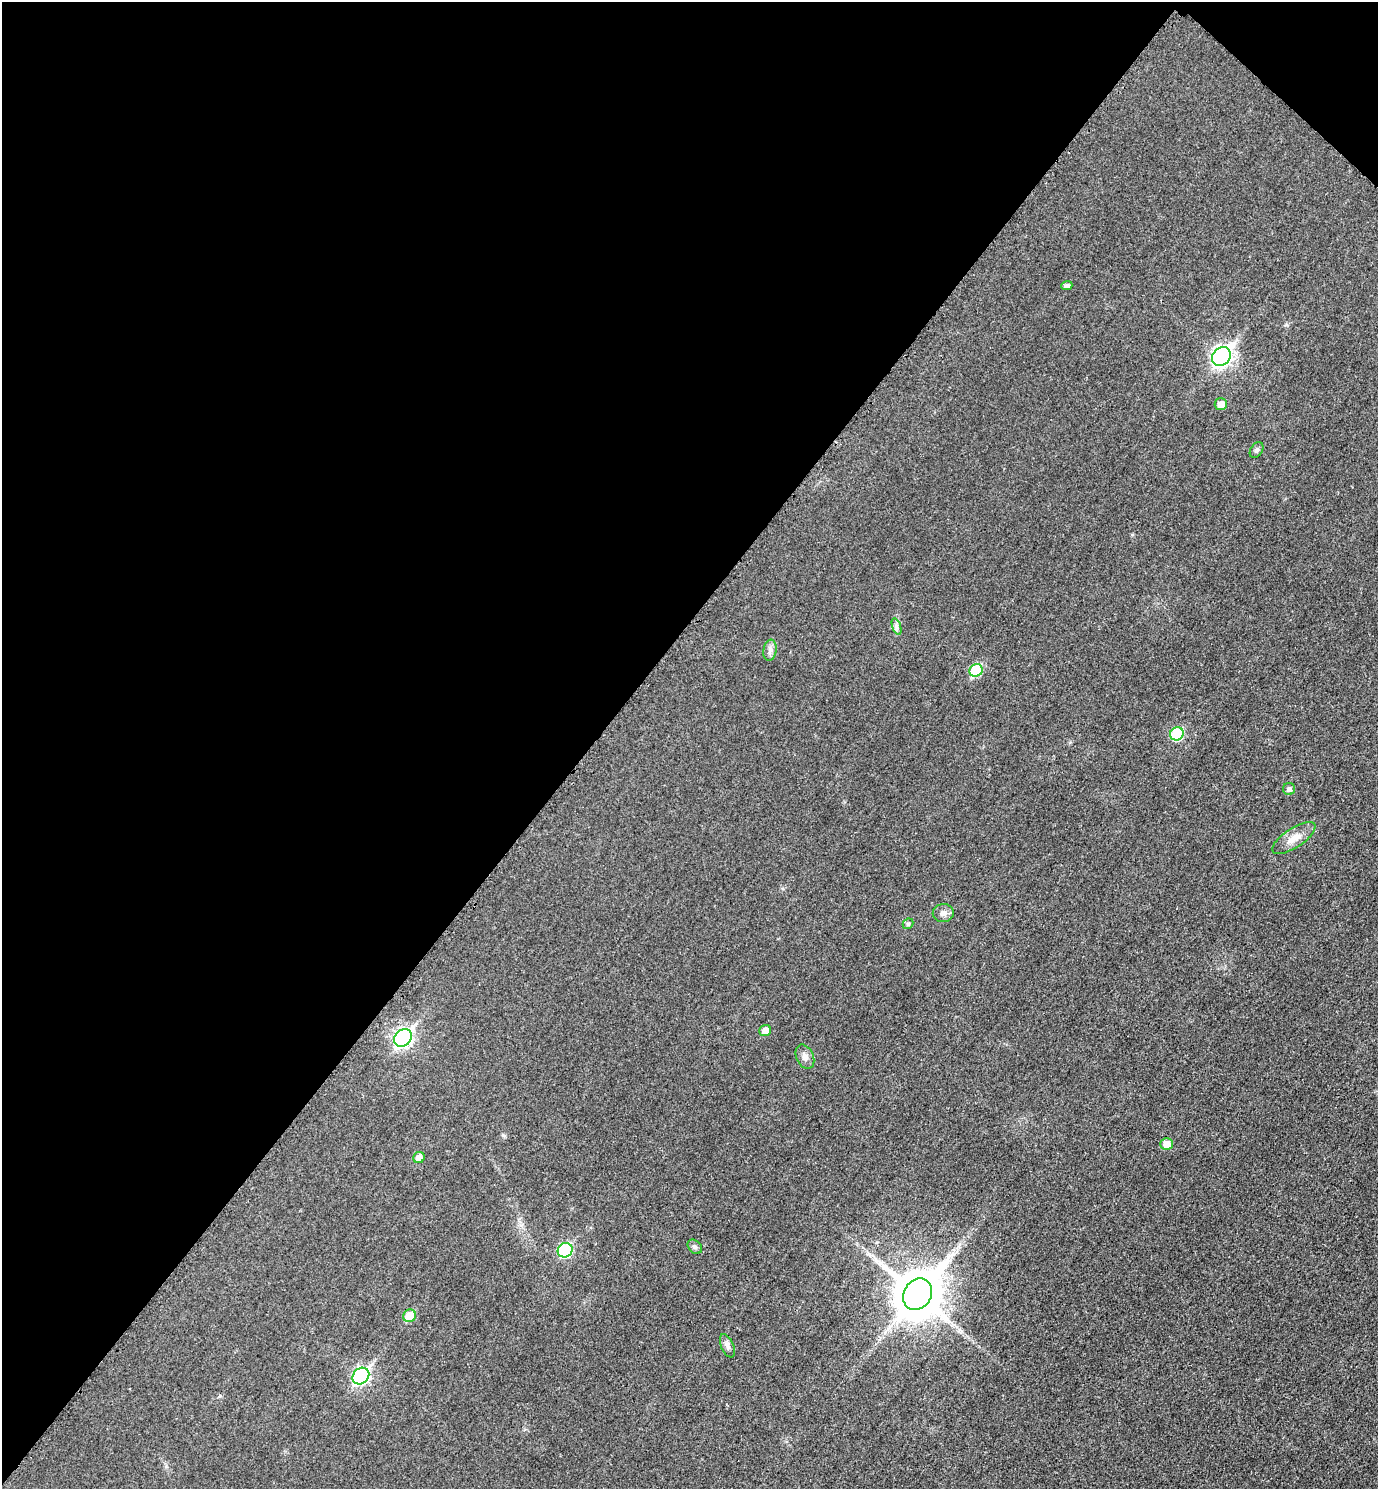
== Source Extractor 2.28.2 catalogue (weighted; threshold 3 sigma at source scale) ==
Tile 2 of 4 x 4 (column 2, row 1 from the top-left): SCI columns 1539-2914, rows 4478-5964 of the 5978 x 5975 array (HDU 1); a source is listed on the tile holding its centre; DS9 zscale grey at full resolution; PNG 1380 x 1491 px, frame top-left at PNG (2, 2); each listed source drawn as its Kron ellipse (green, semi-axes under 4 px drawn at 4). Shown black and unused: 44% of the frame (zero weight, under 3 of 4 exposures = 1% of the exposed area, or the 3 px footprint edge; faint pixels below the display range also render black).
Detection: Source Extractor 2.28.2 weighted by HDU 2 'WHT'; one run over the whole footprint, this tile lists its part. Background 0.0434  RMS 0.0064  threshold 0.029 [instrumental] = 3 sigma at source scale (4.5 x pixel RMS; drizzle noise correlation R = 1.50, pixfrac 1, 0.05/0.05 arcsec/px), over >= 5 px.
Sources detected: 23; all 23 listed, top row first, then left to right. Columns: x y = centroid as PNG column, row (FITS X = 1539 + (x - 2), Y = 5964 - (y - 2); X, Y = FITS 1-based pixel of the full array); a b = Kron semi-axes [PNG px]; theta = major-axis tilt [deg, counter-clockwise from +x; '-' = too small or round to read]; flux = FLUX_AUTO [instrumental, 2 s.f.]
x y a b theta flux
1067 286 5 4 - 2.2
1221 357 10 8 45 280
1221 404 6 6 - 5.4
1257 450 8 5 53 1.5
897 627 9 4 -71 1.7
770 650 10 6 81 2.7
976 670 7 6 - 31
1177 734 7 6 - 38
1289 789 6 6 - 2.1
1294 838 25 9 33 8
943 913 10 9 - 3.4
908 924 6 5 - 1.1
765 1030 6 5 - 5.9
403 1038 9 8 - 190
805 1057 12 8 -65 3.7
1167 1144 6 6 - 7.8
419 1158 6 5 - 6.9
695 1247 8 6 -44 1.6
565 1250 8 7 - 56
918 1294 16 13 58 2800
409 1316 7 6 - 14
727 1346 12 6 -67 2.5
361 1376 9 7 45 140
Unlisted compact peaks at least as high as the median listed source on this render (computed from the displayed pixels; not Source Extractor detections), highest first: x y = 503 1135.